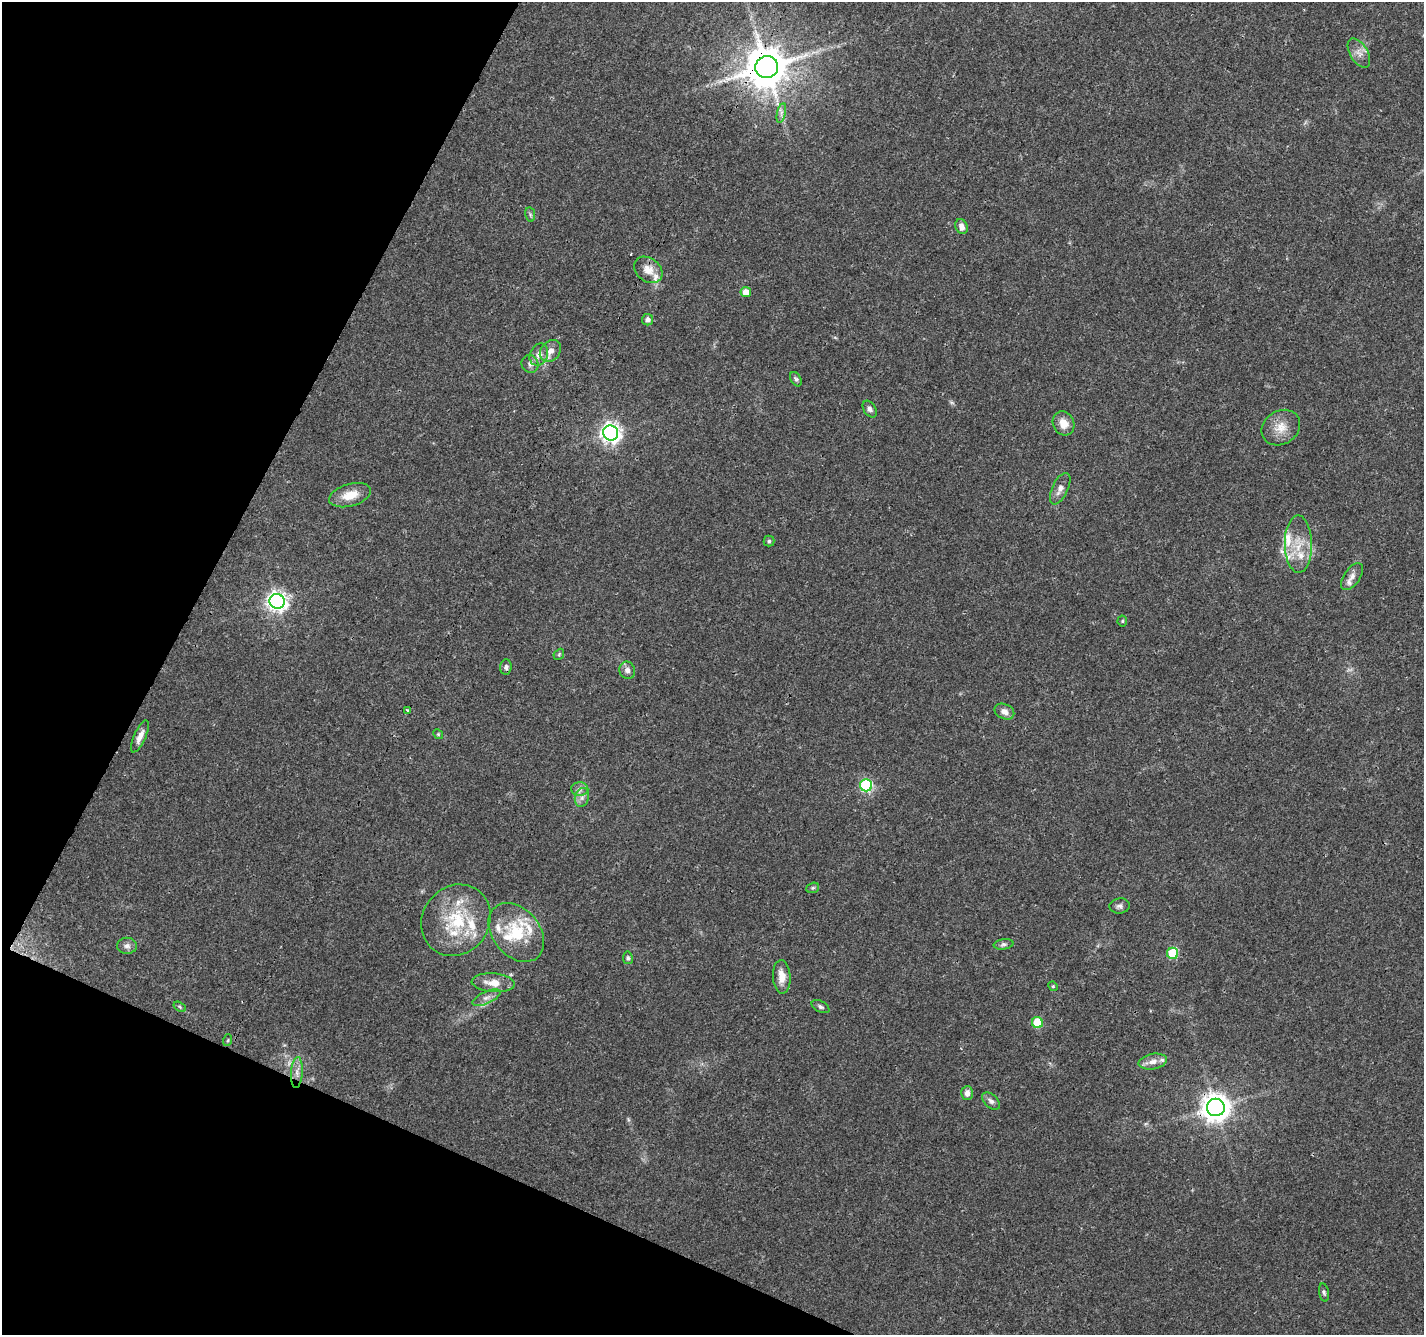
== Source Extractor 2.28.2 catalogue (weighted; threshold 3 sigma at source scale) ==
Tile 9 of 4 x 4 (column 1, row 3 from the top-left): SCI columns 7-1428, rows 1542-2874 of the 5705 x 5813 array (HDU 1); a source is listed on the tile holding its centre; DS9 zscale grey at full resolution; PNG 1426 x 1337 px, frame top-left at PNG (2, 2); each listed source drawn as its Kron ellipse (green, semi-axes under 4 px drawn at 4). Shown black and unused: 22% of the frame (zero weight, under 3 of 4 exposures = <1% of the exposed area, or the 3 px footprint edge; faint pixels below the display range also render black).
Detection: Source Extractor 2.28.2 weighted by HDU 2 'WHT'; one run over the whole footprint, this tile lists its part. Background 0.0473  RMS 0.0039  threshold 0.0175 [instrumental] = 3 sigma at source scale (4.5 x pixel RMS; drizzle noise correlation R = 1.50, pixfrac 1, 0.0396/0.0396 arcsec/px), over >= 5 px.
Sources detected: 68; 1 too faint to see at this stretch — neither listed nor drawn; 12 inside a brighter listed object's ellipse — not listed separately; the other 55 listed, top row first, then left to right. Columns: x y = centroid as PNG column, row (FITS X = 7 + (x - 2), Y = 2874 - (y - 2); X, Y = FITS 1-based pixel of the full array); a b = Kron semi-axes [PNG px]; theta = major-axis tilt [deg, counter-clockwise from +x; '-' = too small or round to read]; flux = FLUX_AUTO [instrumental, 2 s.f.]
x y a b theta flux
1359 53 16 9 -58 3
767 67 11 11 - 1600
781 113 10 4 77 1.2
530 214 7 5 -80 0.76
961 226 8 6 -69 2.2
648 270 15 11 -39 4.5
746 292 5 5 - 4.1
648 320 6 5 - 1.7
550 351 12 9 46 3.1
539 355 11 9 65 3
530 364 9 8 - 1.5
796 379 8 5 -59 0.81
870 409 9 6 -58 1.4
1063 423 12 10 -64 4.6
1281 428 20 16 34 6.3
611 433 8 7 - 200
1060 489 17 8 64 2.7
350 495 21 11 16 6.8
769 541 5 5 - 0.72
1298 544 29 13 -89 9.2
1352 577 15 8 55 2.3
277 601 7 7 - 210
1122 621 5 5 - 0.54
559 654 6 4 47 0.52
506 667 7 6 - 1.2
627 670 9 8 - 1.7
408 711 3 3 - 3.5
1004 712 10 7 -25 2.4
438 734 5 4 - 0.48
140 736 17 6 66 3
866 785 6 6 - 49
580 789 8 7 - 1.8
582 797 9 7 74 2
813 888 6 5 - 0.65
1120 906 10 7 7 1.4
456 920 37 33 53 25
516 932 33 23 -50 18
1003 944 10 5 8 1
127 946 10 8 1 1.6
1173 953 5 5 - 23
628 958 6 5 - 0.73
782 977 17 8 -87 4.6
493 983 21 9 -5 5.4
1053 986 5 4 - 0.52
486 998 15 6 24 2.5
180 1007 7 4 -32 0.51
820 1007 9 5 -28 1
1037 1023 5 5 - 15
228 1040 6 3 71 0.48
1153 1062 14 7 10 3
297 1073 15 5 87 2.8
967 1093 7 6 - 2.2
991 1101 10 6 -44 1.5
1216 1107 9 8 - 510
1324 1292 9 4 -80 0.79
Overlapping masked pixels (flux is a lower limit): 2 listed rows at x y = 767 67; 1216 1107